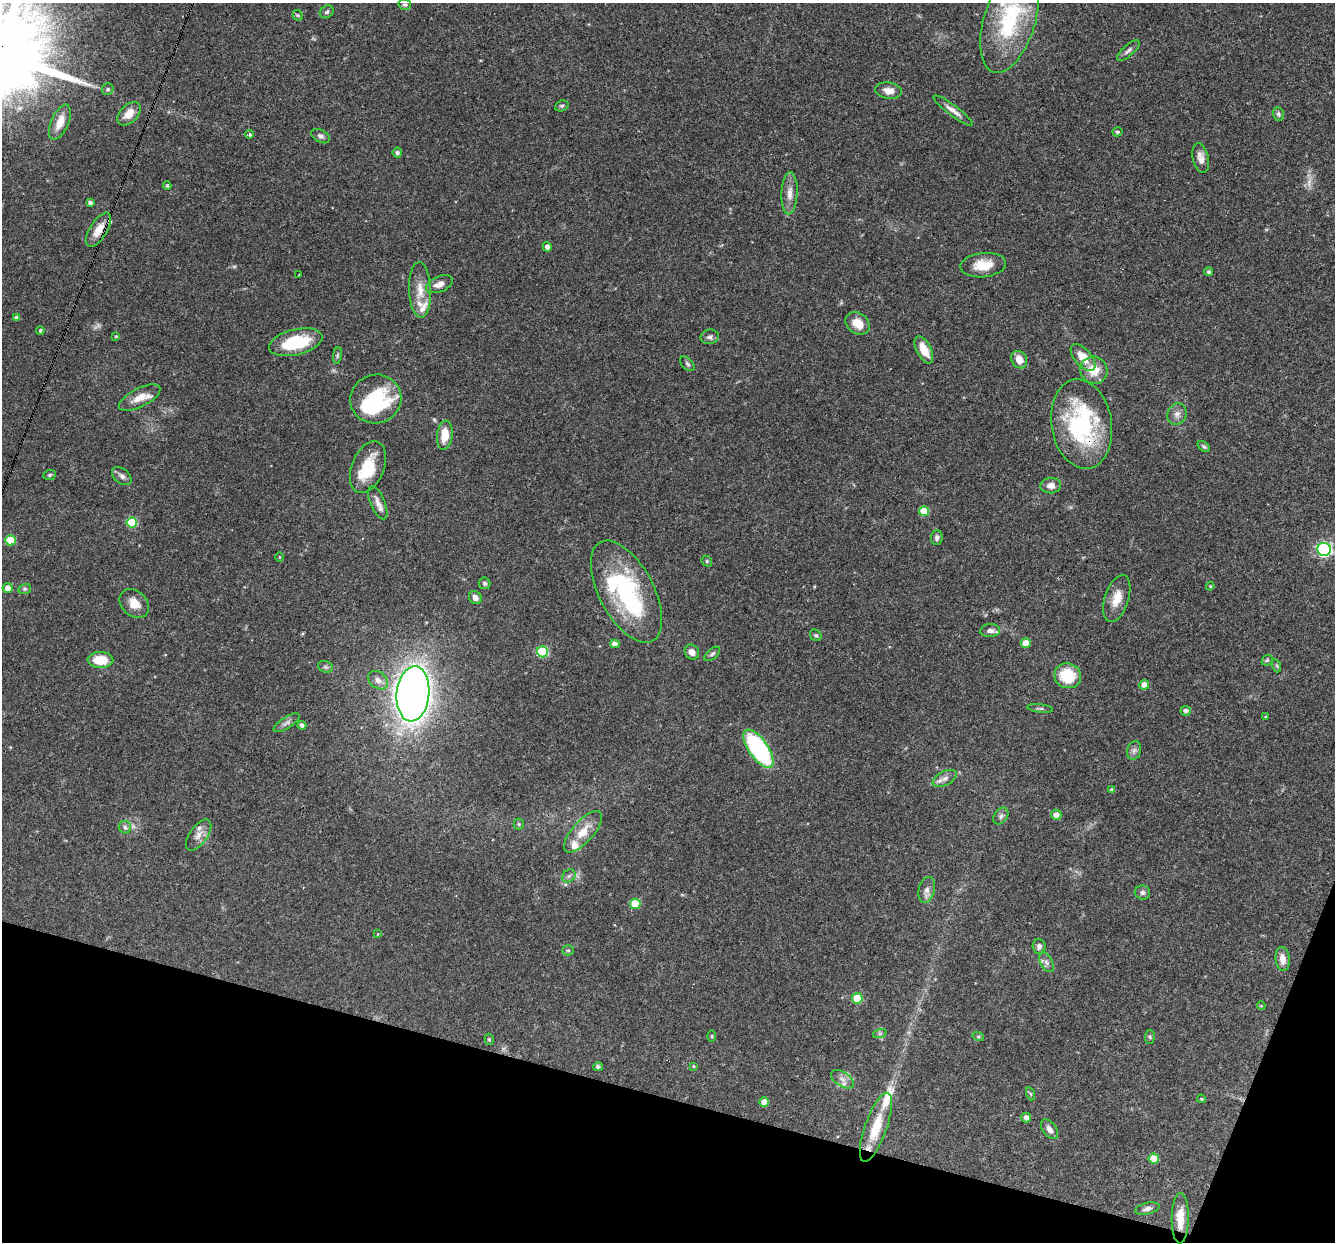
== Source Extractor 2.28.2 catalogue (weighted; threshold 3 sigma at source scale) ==
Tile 15 of 4 x 4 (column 3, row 4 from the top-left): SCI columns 2665-3997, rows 257-1496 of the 5329 x 5346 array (HDU 1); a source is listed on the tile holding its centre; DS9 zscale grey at full resolution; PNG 1337 x 1244 px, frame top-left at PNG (2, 3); each listed source drawn as its Kron ellipse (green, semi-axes under 4 px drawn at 4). Shown black and unused: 13% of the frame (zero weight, under 3 of 4 exposures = <1% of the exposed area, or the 3 px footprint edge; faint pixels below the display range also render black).
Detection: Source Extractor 2.28.2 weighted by HDU 2 'WHT'; one run over the whole footprint, this tile lists its part. Background 0.0579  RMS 0.0033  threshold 0.0147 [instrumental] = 3 sigma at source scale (4.5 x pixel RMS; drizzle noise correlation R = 1.50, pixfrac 1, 0.05/0.05 arcsec/px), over >= 5 px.
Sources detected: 136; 2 too faint to see at this stretch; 3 inside a brighter object's white glare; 1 cosmic-ray / hot-pixel residue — neither listed nor drawn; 7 inside a brighter listed object's ellipse — not listed separately; the other 123 listed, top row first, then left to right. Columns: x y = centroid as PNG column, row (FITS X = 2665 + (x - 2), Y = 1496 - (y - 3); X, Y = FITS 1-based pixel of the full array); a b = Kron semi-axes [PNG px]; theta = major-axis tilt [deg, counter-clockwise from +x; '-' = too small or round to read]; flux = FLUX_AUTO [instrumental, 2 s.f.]
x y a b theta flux
405 4 6 5 - 0.69
327 12 7 6 - 0.72
298 15 5 4 - 0.56
1010 20 54 25 73 31
1128 50 14 5 41 1.1
108 89 6 5 - 0.72
888 91 13 8 -9 2.9
562 106 7 5 21 0.63
953 111 24 5 -37 2.3
129 114 14 9 45 4.1
1278 114 7 5 -78 0.64
60 122 19 8 66 4.4
1117 132 5 4 - 0.54
250 134 4 3 - 1.3
321 136 10 6 -29 1
397 153 5 5 - 0.7
1201 158 15 8 -79 2.3
167 185 4 4 - 0.38
790 193 21 8 87 3.2
90 203 4 4 - 0.97
99 230 19 8 58 4.7
547 247 5 4 - 1.5
983 265 23 12 6 6.5
1209 272 4 4 - 0.64
299 275 2 2 - 0.21
439 284 14 7 22 2.5
420 290 28 11 -88 5.3
17 318 4 4 - 1.2
857 323 13 10 -38 4.4
40 330 4 4 - 0.5
116 336 3 2 - 0.31
710 337 9 7 11 1.1
296 342 27 12 14 16
924 350 15 7 -63 5.6
337 355 8 4 81 0.59
1083 357 16 8 -49 5
1019 360 9 7 -59 3.4
687 364 9 5 -45 0.72
1094 370 14 13 - 5.9
139 398 23 9 27 4.4
376 399 26 24 21 25
1177 414 11 9 66 1.8
1082 424 45 30 -80 43
445 435 14 7 82 5.5
1204 447 7 4 -39 0.55
368 467 27 16 68 11
50 475 6 5 - 0.52
122 476 11 7 -38 1.4
1051 485 10 8 3 2.2
378 503 18 7 -67 2.3
924 511 5 5 - 9.3
132 523 5 5 - 16
937 538 7 5 86 0.98
10 540 5 5 - 12
1324 549 7 6 - 72
279 557 5 3 - 0.28
707 561 6 5 - 0.48
485 583 6 5 - 0.68
1210 586 4 4 - 0.33
8 588 5 5 - 2.3
25 589 6 5 - 0.51
626 592 56 27 -62 39
475 598 7 6 - 1.8
1117 598 24 12 72 5.1
134 603 16 12 -43 4.4
990 631 10 6 3 1.5
816 635 6 5 - 0.52
1026 643 5 4 - 4.3
615 644 4 4 - 2.2
542 652 5 5 - 23
692 652 8 6 -49 1.7
712 654 9 5 40 0.78
100 660 13 8 -2 8.2
1267 660 6 5 - 0.48
1277 666 6 4 -71 0.48
325 667 8 5 -20 0.69
1068 676 13 12 - 12
378 680 11 8 -37 2
1144 685 5 5 - 3
413 694 27 16 84 400
1040 708 13 3 -7 0.71
1186 711 5 5 - 1.1
1266 717 4 3 - 0.36
287 723 15 5 33 1.4
302 725 4 4 - 1.1
758 749 22 9 -55 47
1134 750 9 7 74 1.2
945 778 13 7 27 1.6
1112 790 4 4 - 0.87
1056 815 5 5 - 2.3
1001 816 9 6 54 1.1
519 824 5 5 - 0.51
125 827 6 6 - 0.88
583 832 26 10 49 6.1
199 835 18 8 55 2.6
569 876 7 6 - 0.86
927 890 13 8 75 2
1142 892 7 7 - 1
635 904 5 5 - 9.9
378 934 4 2 - 0.21
1039 946 7 6 - 1.2
568 950 5 5 - 0.47
1283 959 12 7 -85 2.8
1046 962 11 6 -61 1.2
857 998 5 5 - 11
1261 1006 4 4 - 0.3
880 1033 7 4 19 0.6
712 1036 6 4 -89 0.4
978 1036 6 4 -18 0.45
1150 1037 7 5 85 0.59
489 1039 6 4 -73 0.48
693 1066 4 3 - 0.35
598 1067 5 4 - 0.81
842 1079 13 7 -34 1.9
1031 1094 7 4 -71 0.47
1201 1099 4 3 - 0.35
764 1102 5 5 - 2.9
1026 1117 5 5 - 1.6
876 1127 36 11 70 11
1049 1129 11 6 -52 1.7
1154 1159 5 5 - 7.5
1147 1209 12 5 14 1.4
1180 1218 25 8 89 5.7
Overlapping masked pixels (flux is a lower limit): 3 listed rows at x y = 99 230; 1082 424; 1180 1218
Isophote crosses this tile's border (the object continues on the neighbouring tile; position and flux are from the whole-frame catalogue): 1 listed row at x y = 1010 20